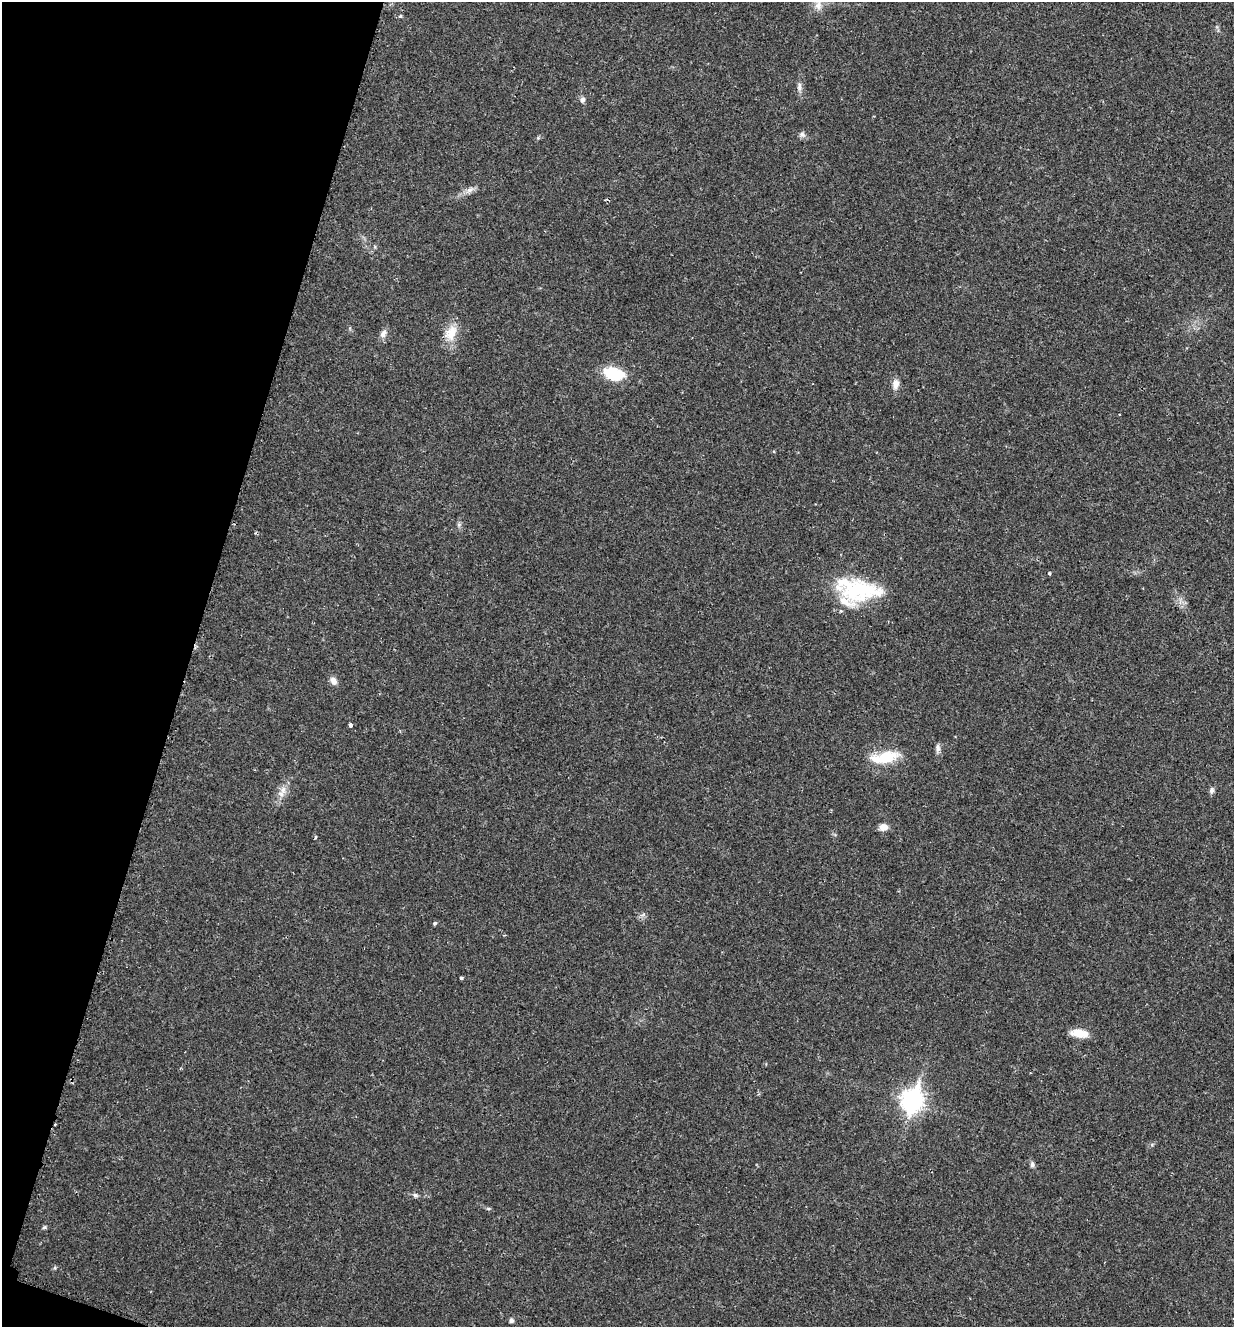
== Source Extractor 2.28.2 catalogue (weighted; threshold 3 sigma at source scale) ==
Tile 9 of 4 x 4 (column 1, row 3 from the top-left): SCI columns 143-1374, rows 1340-2664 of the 5340 x 5326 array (HDU 1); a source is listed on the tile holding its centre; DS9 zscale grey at full resolution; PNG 1236 x 1329 px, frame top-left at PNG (2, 2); no overlay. Shown black and unused: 15% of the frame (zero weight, under 2 of 3 exposures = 2% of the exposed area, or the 3 px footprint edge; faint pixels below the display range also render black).
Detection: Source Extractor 2.28.2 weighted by HDU 2 'WHT'; one run over the whole footprint, this tile lists its part. Background 0.0392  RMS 0.0041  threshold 0.0185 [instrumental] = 3 sigma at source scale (4.5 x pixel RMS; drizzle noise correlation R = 1.50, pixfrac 1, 0.05/0.05 arcsec/px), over >= 5 px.
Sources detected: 30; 2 inside a brighter listed object's ellipse — not listed separately; the other 28 listed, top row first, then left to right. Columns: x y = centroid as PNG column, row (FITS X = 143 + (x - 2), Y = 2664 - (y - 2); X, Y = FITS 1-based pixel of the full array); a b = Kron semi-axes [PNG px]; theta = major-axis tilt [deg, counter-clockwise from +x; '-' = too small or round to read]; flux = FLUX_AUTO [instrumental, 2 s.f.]
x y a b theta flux
818 5 17 9 -83 3.3
400 16 4 4 - 0.52
799 86 12 5 86 1.6
582 100 8 6 74 1.2
802 134 8 7 - 1.3
470 190 10 6 19 2
451 333 21 13 67 7.1
383 334 11 7 59 2
614 374 23 13 -14 14
895 384 12 8 87 2.7
1049 573 3 3 - 0.82
859 590 56 25 -9 33
333 681 11 7 -61 2.1
350 725 4 3 - 2.6
938 748 11 6 88 1.5
885 757 29 13 13 13
283 790 12 7 83 2.7
1211 790 8 6 76 1.2
883 827 9 7 13 3.1
316 837 4 3 - 0.57
435 923 4 3 - 1.3
461 978 3 3 - 0.69
1079 1033 21 9 -8 5.6
912 1101 10 8 71 210
1032 1164 7 6 - 1.1
415 1195 7 6 - 0.94
44 1227 6 5 - 0.58
511 1320 5 5 - 1.4
Isophote crosses this tile's border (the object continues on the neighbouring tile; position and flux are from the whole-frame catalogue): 1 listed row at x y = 818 5